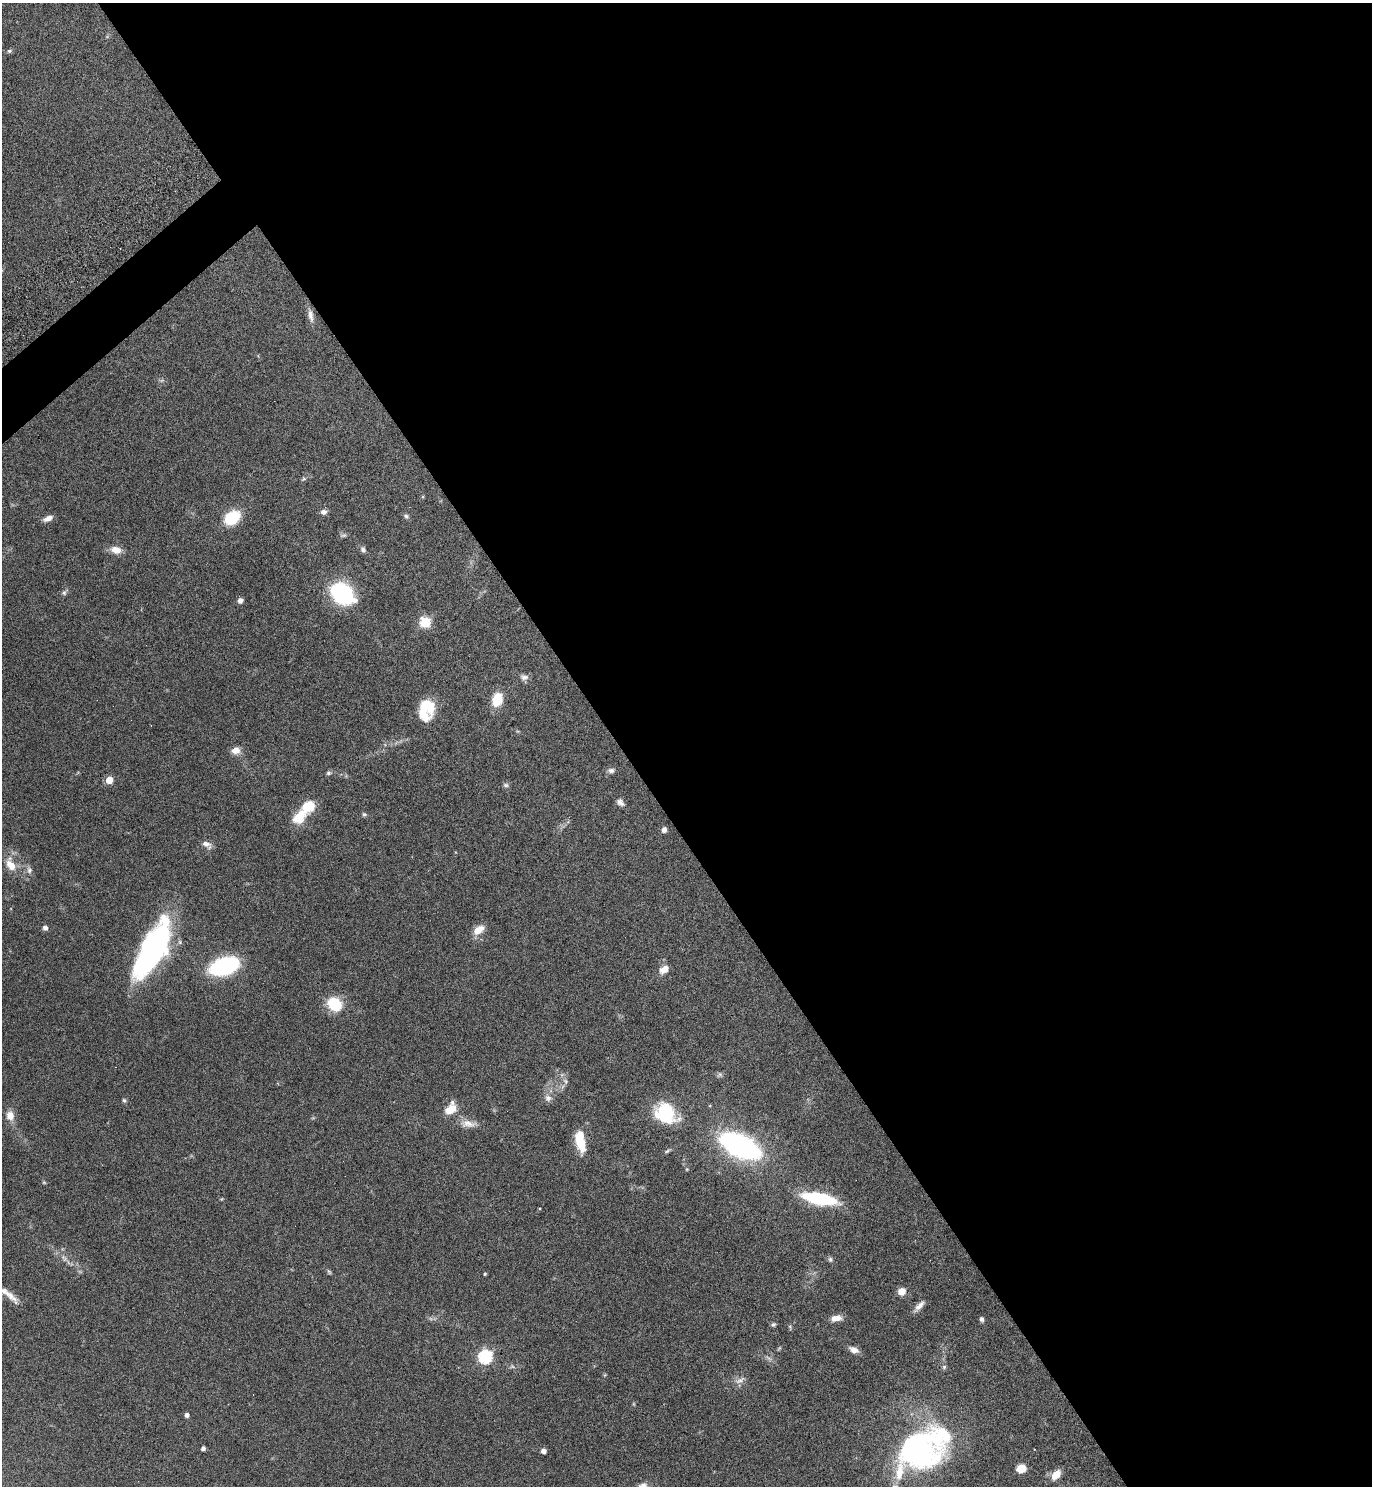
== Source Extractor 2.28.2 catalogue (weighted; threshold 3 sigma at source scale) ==
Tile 8 of 4 x 4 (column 4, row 2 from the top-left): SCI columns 4308-5677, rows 3020-4503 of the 6013 x 6036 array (HDU 1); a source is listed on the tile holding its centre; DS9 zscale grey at full resolution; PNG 1374 x 1488 px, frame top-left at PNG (2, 3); no overlay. Shown black and unused: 56% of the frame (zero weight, under 4 of 7 exposures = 3% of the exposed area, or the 3 px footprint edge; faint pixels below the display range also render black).
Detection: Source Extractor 2.28.2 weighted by HDU 2 'WHT'; one run over the whole footprint, this tile lists its part. Background 0.0469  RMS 0.0039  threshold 0.0159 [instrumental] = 3 sigma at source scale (4.09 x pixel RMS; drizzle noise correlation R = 1.36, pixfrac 0.8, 0.05/0.05 arcsec/px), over >= 5 px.
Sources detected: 76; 3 too faint to see at this stretch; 1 inside a brighter object's white glare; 1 cosmic-ray / hot-pixel residue — not listed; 6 inside a brighter listed object's ellipse — not listed separately; the other 65 listed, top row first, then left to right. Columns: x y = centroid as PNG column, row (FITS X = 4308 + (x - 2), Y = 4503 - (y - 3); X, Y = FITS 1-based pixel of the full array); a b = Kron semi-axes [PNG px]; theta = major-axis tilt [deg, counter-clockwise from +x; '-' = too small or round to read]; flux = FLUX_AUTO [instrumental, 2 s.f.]
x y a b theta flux
9 51 6 5 - 0.66
311 316 19 6 -81 2.3
304 479 6 5 - 0.53
324 512 8 6 7 1.4
406 516 6 5 - 0.79
232 517 14 10 35 17
48 518 11 6 22 2.1
116 550 13 9 -13 3.4
363 550 8 6 -59 1.1
64 593 7 5 -68 0.74
342 594 17 12 -33 59
240 600 6 5 - 1.4
425 622 6 6 - 28
524 677 12 7 -8 1.5
497 699 12 8 72 11
425 707 20 13 72 11
236 750 11 9 15 2.5
611 770 9 7 -4 1.2
328 773 6 5 - 0.71
109 780 5 5 - 7.6
506 785 8 5 -15 0.75
620 802 11 7 -43 1.4
308 806 14 11 30 7.9
364 814 7 5 -14 0.63
664 830 6 5 - 1.5
206 844 13 7 -34 2
11 865 18 11 -62 5.1
29 870 10 7 -73 1.3
45 928 7 6 - 1.1
478 930 14 8 35 4.4
152 951 57 20 62 93
224 966 23 13 17 48
664 969 13 9 35 2.8
334 1004 18 15 -36 9.9
565 1081 7 5 -47 0.94
548 1098 9 8 - 1.9
124 1100 6 5 - 0.6
451 1109 13 9 29 5.1
665 1113 20 16 -41 24
10 1115 10 9 - 3.3
468 1124 22 9 -4 3.4
581 1144 18 10 -73 9.2
740 1146 30 14 -26 100
667 1151 8 4 35 0.63
44 1182 5 5 - 0.41
819 1199 33 10 -11 28
830 1259 7 6 - 0.79
329 1272 8 4 -54 0.55
485 1274 4 3 - 0.42
902 1291 8 7 - 3.1
10 1296 26 7 -45 3.7
919 1306 17 6 48 2.1
836 1318 13 7 8 2.8
982 1319 6 5 - 0.81
773 1324 6 6 - 0.66
854 1350 12 7 -23 2.1
485 1357 6 6 - 59
944 1367 6 5 - 0.68
740 1380 15 7 32 1.8
187 1415 4 4 - 1.3
203 1448 4 4 - 1
919 1450 48 38 25 93
544 1451 4 4 - 1.9
1021 1468 9 8 - 3.9
1056 1475 10 7 49 4.9
Isophote crosses this tile's border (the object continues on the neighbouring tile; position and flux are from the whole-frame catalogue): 1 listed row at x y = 10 1296